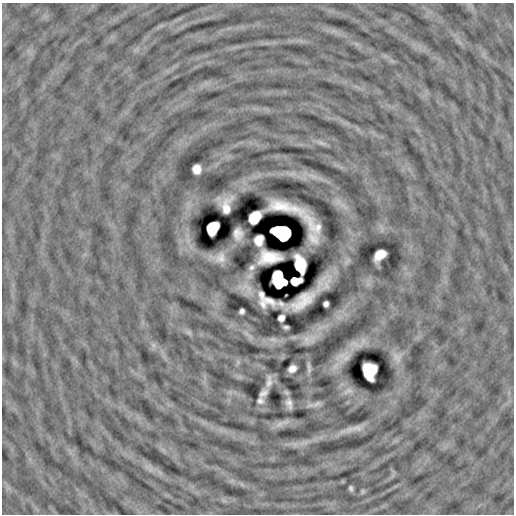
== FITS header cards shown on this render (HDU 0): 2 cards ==
NAXIS1  =                  512
NAXIS2  =                  512

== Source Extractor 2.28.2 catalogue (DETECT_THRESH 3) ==
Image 512 x 512 px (HDU 0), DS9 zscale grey, 1 PNG px = 1 image px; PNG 516 x 516 px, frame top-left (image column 1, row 512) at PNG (2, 3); no overlay
Background -1.83e-04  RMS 0.0089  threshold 0.0268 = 3 sigma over >= 5 px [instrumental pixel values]
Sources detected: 48; all 48 listed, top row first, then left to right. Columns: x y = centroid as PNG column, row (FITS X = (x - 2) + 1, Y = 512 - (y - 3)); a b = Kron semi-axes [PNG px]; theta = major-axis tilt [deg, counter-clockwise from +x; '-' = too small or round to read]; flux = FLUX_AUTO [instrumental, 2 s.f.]
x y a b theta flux
322 143 15 5 -16 2.7
197 169 8 7 - 6.2
312 176 18 5 -18 4.5
226 206 16 8 77 6
285 207 35 9 -13 14
254 218 10 8 53 22
313 224 23 9 -49 12
212 228 11 9 59 19
282 233 15 11 -25 26
238 234 10 8 -86 4.6
313 238 11 7 -55 5.3
259 240 9 7 78 6
380 255 11 8 41 9
269 257 20 11 4 8.3
220 258 16 13 18 5.6
300 264 14 8 -76 20
252 267 9 7 29 1.9
278 275 9 7 31 6.5
296 281 10 7 6 4.7
280 283 11 7 11 15
262 295 8 5 -76 2.2
269 301 13 6 -28 4.1
303 301 24 10 37 14
263 304 10 7 -62 3.5
281 304 9 5 -27 2.4
326 304 5 5 - 2
242 311 5 4 - 1.8
281 318 6 5 - 4
286 327 5 3 - 1.2
189 332 7 6 - 1.5
273 340 12 6 -5 3.1
307 340 13 11 -68 3.9
153 345 7 6 - 1.9
397 357 17 12 -48 4.9
346 358 13 8 40 4.5
309 366 12 5 -77 1.8
374 368 8 5 -83 3.7
292 369 7 6 - 4.5
368 372 17 9 -75 8.6
269 381 12 5 84 3.2
348 391 15 7 26 2.7
263 393 8 5 36 2.7
260 401 6 5 - 2.1
289 404 12 7 -75 3.4
317 404 14 6 32 2.2
279 424 15 7 32 3.4
357 428 17 9 5 4.5
351 488 5 3 - 1.2